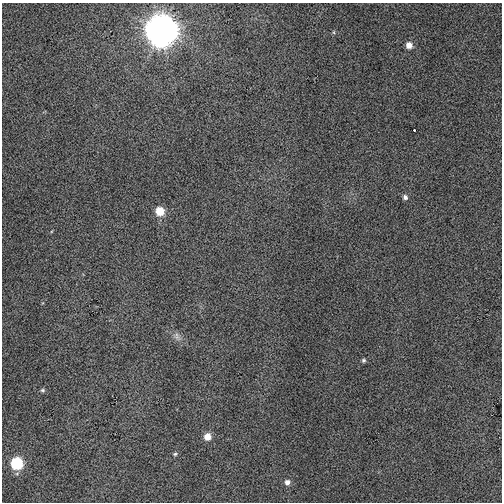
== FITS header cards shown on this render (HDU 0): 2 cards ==
NAXIS1  =                  500
NAXIS2  =                  500

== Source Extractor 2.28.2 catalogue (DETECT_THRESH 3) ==
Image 500 x 500 px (HDU 0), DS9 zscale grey, 1 PNG px = 1 image px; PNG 504 x 504 px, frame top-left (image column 1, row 500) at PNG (2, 3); no overlay
Background 0.00146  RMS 0.01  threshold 0.0299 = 3 sigma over >= 5 px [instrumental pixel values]
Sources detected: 13; all 13 listed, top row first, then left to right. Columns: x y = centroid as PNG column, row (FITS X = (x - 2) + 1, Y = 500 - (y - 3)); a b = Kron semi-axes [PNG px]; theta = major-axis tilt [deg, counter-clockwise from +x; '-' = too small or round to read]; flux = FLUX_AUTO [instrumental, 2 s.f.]
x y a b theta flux
160 30 11 10 - 1900
334 32 6 4 73 0.77
409 45 7 6 - 5.1
414 130 3 3 - 0.82
405 197 6 6 - 2.1
160 211 7 7 - 13
177 336 12 6 -79 2.9
364 360 5 5 - 1.2
42 390 6 5 - 1.1
207 437 7 7 - 6.7
175 454 5 4 - 1.1
16 463 7 7 - 45
287 482 7 7 - 3.2